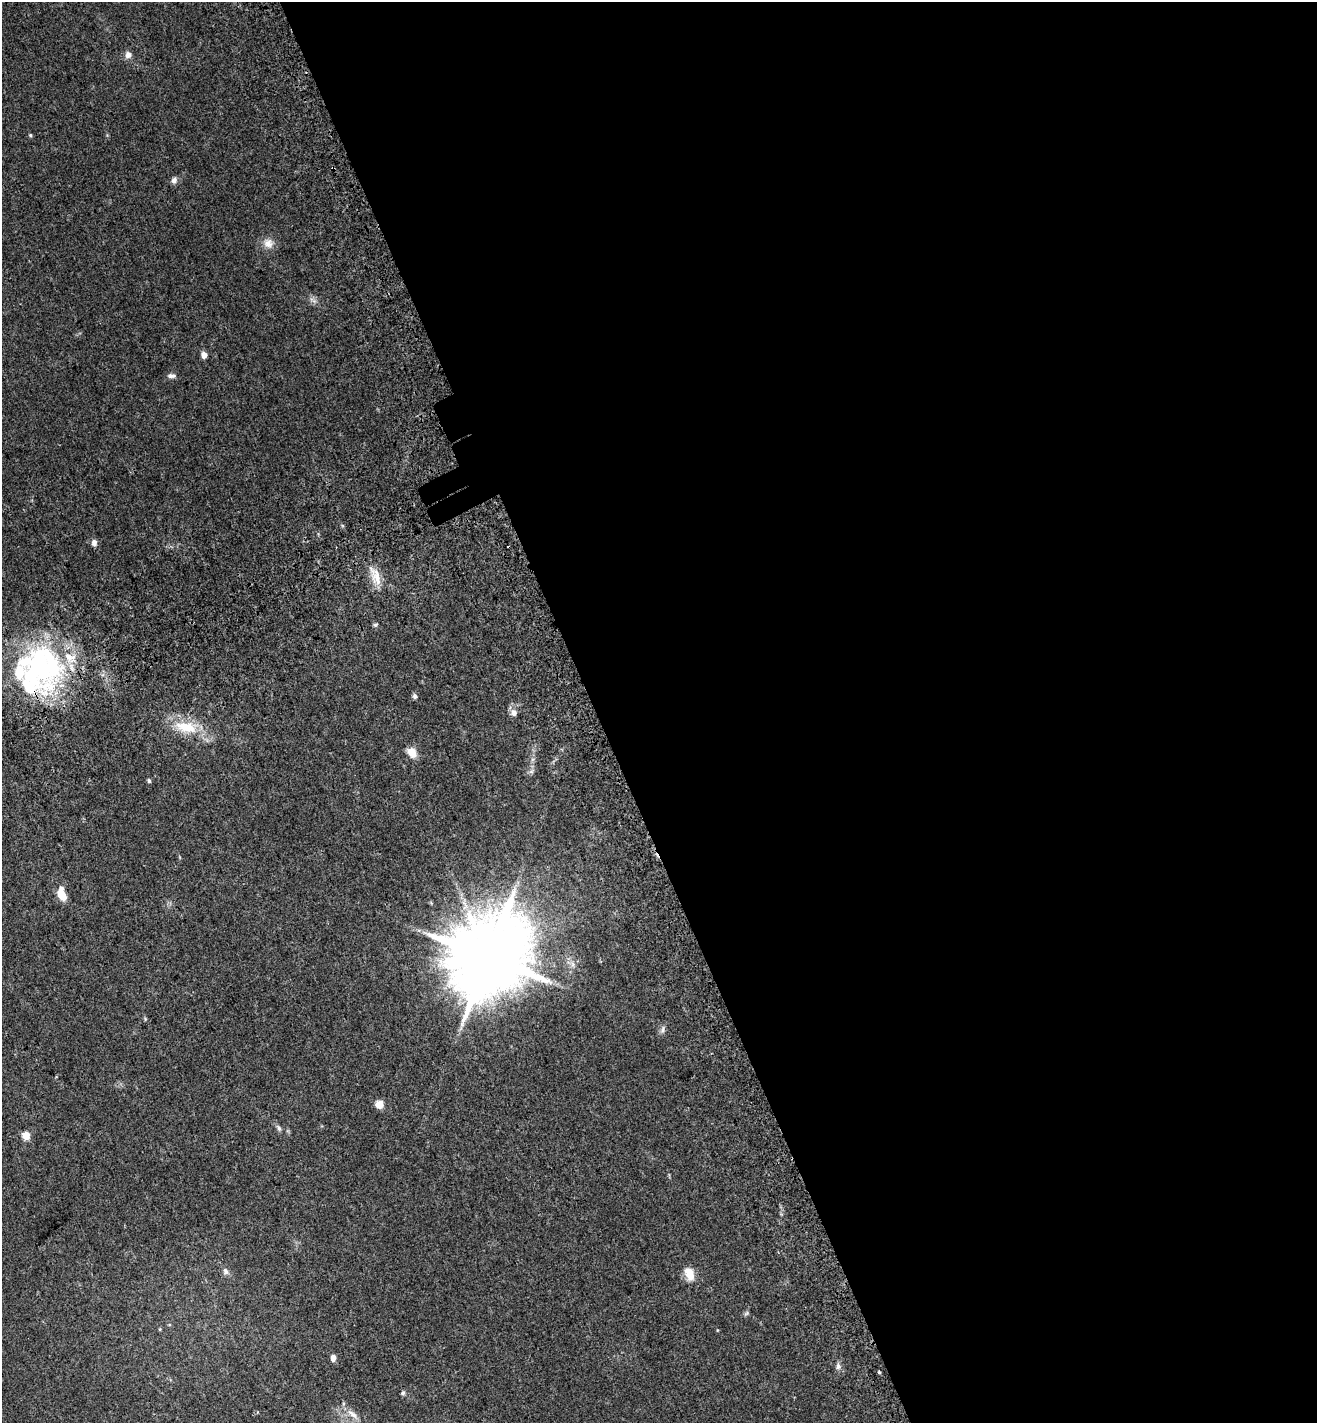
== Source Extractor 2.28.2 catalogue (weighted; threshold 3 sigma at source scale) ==
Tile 8 of 4 x 4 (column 4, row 2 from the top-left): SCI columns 4211-5525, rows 2933-4353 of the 5737 x 5870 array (HDU 1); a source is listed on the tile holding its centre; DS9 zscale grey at full resolution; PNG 1319 x 1425 px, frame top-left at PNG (2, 2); no overlay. Shown black and unused: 55% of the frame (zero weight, under 3 of 5 exposures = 6% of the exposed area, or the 3 px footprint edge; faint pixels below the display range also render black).
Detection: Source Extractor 2.28.2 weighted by HDU 2 'WHT'; one run over the whole footprint, this tile lists its part. Background 0.0302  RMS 0.0027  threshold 0.0122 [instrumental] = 3 sigma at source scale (4.5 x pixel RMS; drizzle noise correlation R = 1.50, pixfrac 1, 0.0396/0.0396 arcsec/px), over >= 5 px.
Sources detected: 39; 2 inside a brighter object's white glare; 1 cosmic-ray / hot-pixel residue — not listed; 4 inside a brighter listed object's ellipse — not listed separately; the other 32 listed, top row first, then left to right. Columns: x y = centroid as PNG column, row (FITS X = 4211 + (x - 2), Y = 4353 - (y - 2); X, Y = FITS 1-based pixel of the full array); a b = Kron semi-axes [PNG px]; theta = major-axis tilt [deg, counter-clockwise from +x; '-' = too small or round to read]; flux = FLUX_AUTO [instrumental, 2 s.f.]
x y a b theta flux
128 55 9 8 - 1.3
30 135 5 4 - 0.29
333 168 4 3 - 0.98
174 180 8 6 70 1.1
268 243 14 13 - 2.3
204 355 5 4 - 2.3
172 376 12 6 0 0.83
94 543 8 6 -83 1.1
377 578 24 12 -65 4
375 625 6 5 - 0.41
42 667 69 33 -61 41
415 696 6 5 - 0.68
514 713 7 6 - 1.5
186 727 31 14 -13 8.4
412 752 9 7 -58 3.9
531 771 7 4 1 0.51
149 781 5 4 - 0.43
62 895 12 7 -59 4.6
488 957 22 19 68 3400
573 964 7 5 -89 0.7
663 1030 9 4 81 0.65
379 1104 7 7 - 2.8
279 1128 7 5 -68 0.56
26 1136 5 5 - 6.4
226 1271 8 7 - 0.92
689 1273 15 9 -71 3.8
746 1313 8 4 45 0.42
333 1358 7 6 - 1.2
838 1366 9 6 79 0.81
879 1372 4 3 - 0.27
403 1393 6 6 - 0.45
353 1414 21 7 -42 2.4
Overlapping masked pixels (flux is a lower limit): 1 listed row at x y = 333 168